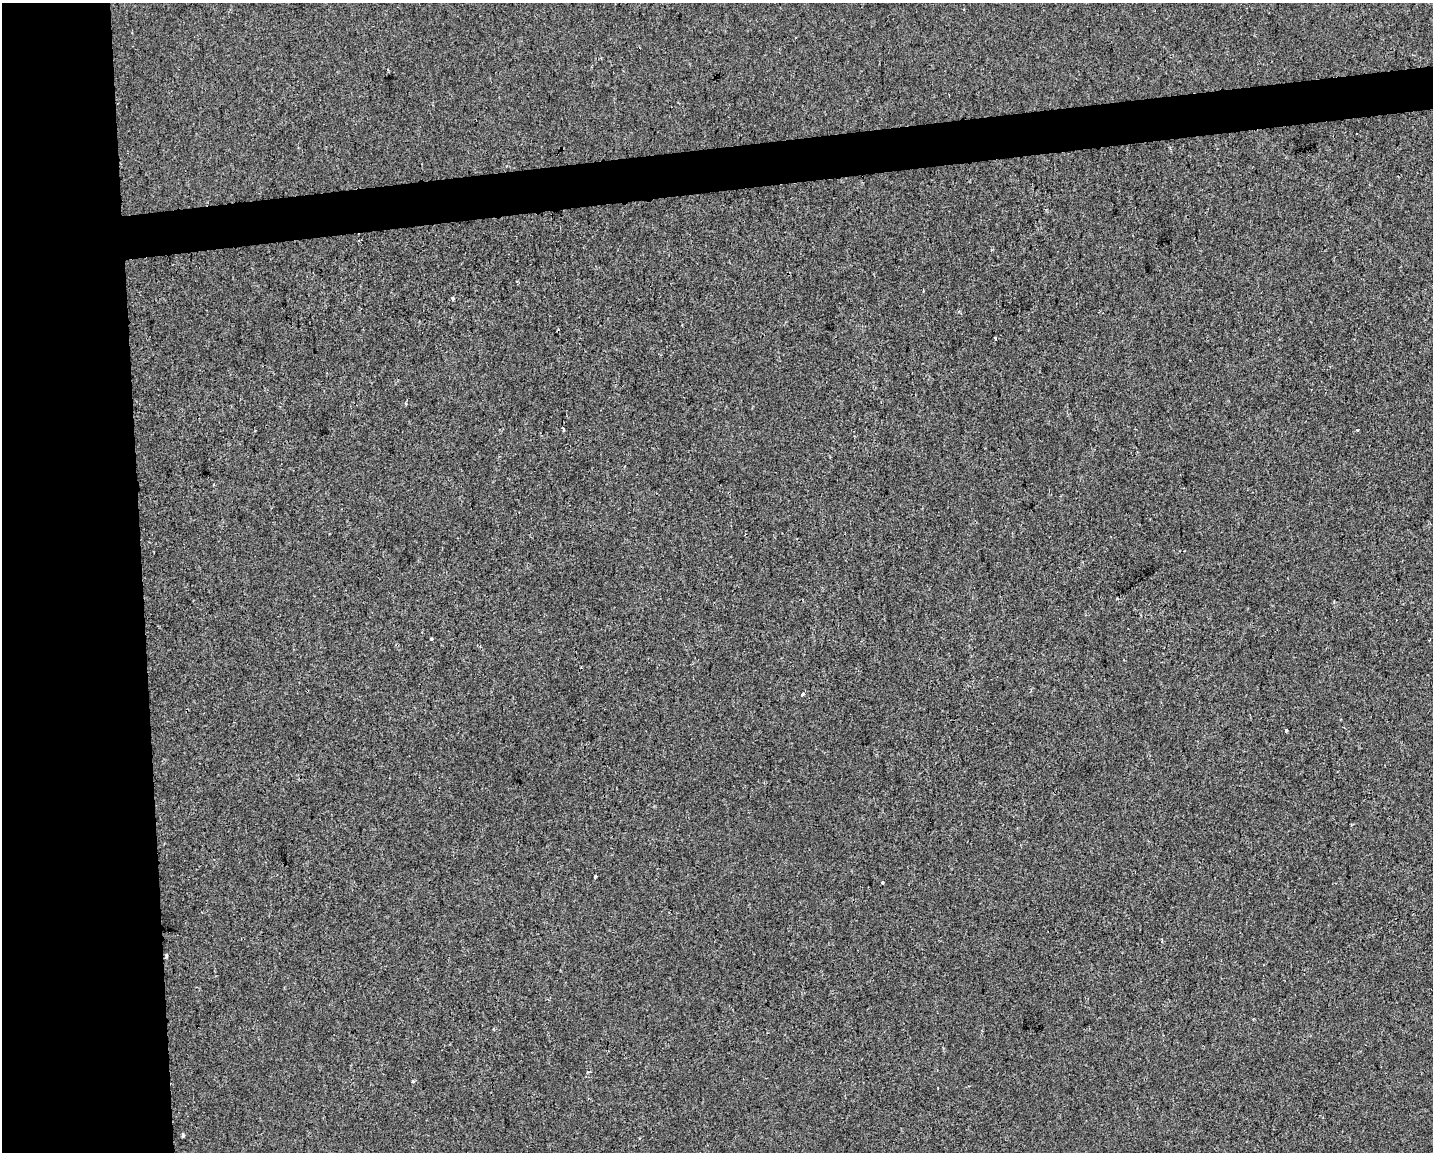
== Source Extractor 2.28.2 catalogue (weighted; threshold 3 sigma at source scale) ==
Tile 7 of 3 x 4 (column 1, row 3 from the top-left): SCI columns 10-1440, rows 1151-2300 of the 4355 x 4601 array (HDU 1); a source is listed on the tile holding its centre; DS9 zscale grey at full resolution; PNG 1435 x 1154 px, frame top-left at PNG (2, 3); no overlay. Shown black and unused: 13% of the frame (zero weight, under 2 of 3 exposures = <1% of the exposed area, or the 3 px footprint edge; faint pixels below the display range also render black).
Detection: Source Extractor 2.28.2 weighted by HDU 2 'WHT'; one run over the whole footprint, this tile lists its part. Background 3.87e-04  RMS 0.0042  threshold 0.0191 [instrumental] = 3 sigma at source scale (4.5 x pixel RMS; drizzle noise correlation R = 1.50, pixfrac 1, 0.0396/0.0396 arcsec/px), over >= 5 px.
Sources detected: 14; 3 cosmic-ray / hot-pixel residue — not listed; the other 11 listed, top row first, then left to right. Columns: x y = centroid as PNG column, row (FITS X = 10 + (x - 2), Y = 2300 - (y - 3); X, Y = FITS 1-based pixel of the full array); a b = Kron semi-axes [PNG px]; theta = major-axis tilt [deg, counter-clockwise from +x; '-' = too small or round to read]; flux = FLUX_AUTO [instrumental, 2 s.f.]
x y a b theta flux
1356 133 2 2 - 0.41
453 299 4 4 - 0.78
995 338 4 2 - 0.73
563 429 4 2 - 0.77
431 639 3 3 - 0.47
802 694 4 3 - 0.72
1286 730 3 3 - 0.93
595 877 3 3 - 0.83
882 883 3 3 - 4.5
166 956 7 3 -82 0.58
182 1136 4 3 - 1.4